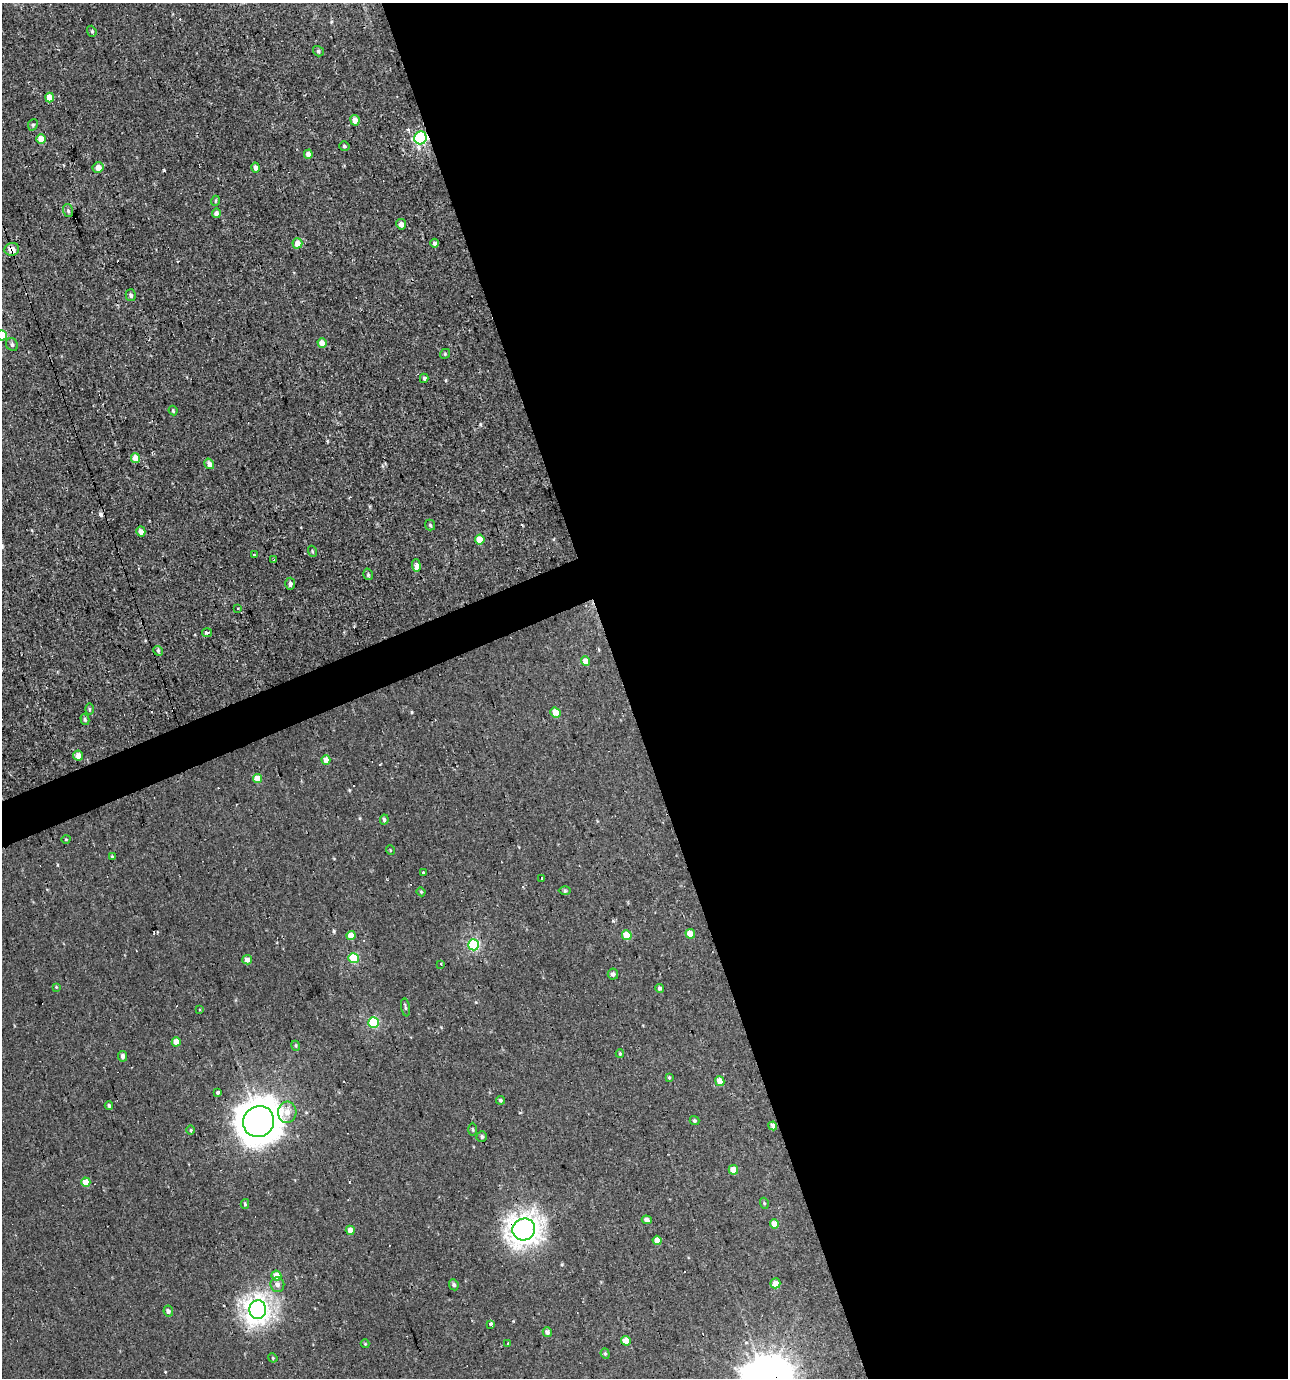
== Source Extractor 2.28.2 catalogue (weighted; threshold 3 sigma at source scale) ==
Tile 8 of 4 x 4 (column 4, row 2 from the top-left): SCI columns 3988-5273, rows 2753-4128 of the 5344 x 5504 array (HDU 1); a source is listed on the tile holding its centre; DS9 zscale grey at full resolution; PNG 1290 x 1380 px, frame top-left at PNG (2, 3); each listed source drawn as its Kron ellipse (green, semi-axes under 4 px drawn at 4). Shown black and unused: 53% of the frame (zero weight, under 2 of 3 exposures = <1% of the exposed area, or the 3 px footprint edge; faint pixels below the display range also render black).
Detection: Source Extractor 2.28.2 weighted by HDU 2 'WHT'; one run over the whole footprint, this tile lists its part. Background 0.00109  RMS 0.0043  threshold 0.0194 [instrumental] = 3 sigma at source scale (4.5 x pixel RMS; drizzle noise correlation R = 1.50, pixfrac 1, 0.0396/0.0396 arcsec/px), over >= 5 px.
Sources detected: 113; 8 cosmic-ray / hot-pixel residue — neither listed nor drawn; the other 105 listed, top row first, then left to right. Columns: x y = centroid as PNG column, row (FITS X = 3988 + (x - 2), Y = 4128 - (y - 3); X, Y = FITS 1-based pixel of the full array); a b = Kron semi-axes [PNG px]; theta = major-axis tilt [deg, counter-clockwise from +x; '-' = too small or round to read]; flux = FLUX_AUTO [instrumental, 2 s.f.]
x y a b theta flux
92 31 6 4 -70 0.64
318 51 6 5 - 0.81
49 97 5 4 - 5.5
355 120 5 4 - 3.4
33 125 6 4 67 0.73
420 138 6 6 - 44
41 139 5 4 - 6.2
344 146 5 4 - 0.75
308 154 4 4 - 2.7
98 167 5 5 - 3.6
255 168 5 4 - 1.8
215 201 5 3 - 0.4
68 211 6 5 - 0.99
216 213 5 4 - 1.9
401 224 5 5 - 2.2
297 243 5 5 - 5
435 243 4 4 - 1.4
12 249 7 6 - 4
131 295 6 5 - 1
2 335 5 5 - 22
322 343 5 4 - 4.4
12 344 7 5 -58 1
445 354 5 4 - 0.55
424 378 5 3 - 0.82
173 410 5 3 - 0.52
135 458 5 4 - 7.2
209 464 5 4 - 2
430 525 5 5 - 0.65
141 531 5 4 - 2.8
480 540 5 4 - 8.8
312 551 5 3 - 0.46
254 555 3 3 - 0.61
274 560 3 3 - 0.91
416 565 6 4 -87 5.1
368 574 6 4 -74 0.69
290 584 6 5 - 1.3
238 609 3 2 - 0.75
207 633 5 3 - 2
158 651 5 4 - 0.77
586 661 5 4 - 4.2
89 709 6 4 89 0.6
555 713 5 5 - 5.1
85 719 6 4 -74 0.77
78 756 5 5 - 2.9
326 760 4 4 - 3.9
258 779 4 4 - 5.8
384 820 5 4 - 0.81
66 839 4 3 - 0.35
390 850 5 3 - 0.35
112 857 4 3 - 0.48
424 873 3 3 - 1.1
542 878 2 2 - 0.52
565 891 6 4 0 0.74
421 892 4 4 - 0.47
690 934 5 4 - 4.8
351 935 4 4 - 4.4
627 935 5 4 - 9.4
474 945 5 5 - 38
353 958 5 5 - 17
247 960 5 4 - 2.7
441 964 3 2 - 0.82
613 974 5 5 - 1.5
56 987 4 4 - 0.37
660 988 4 4 - 0.88
405 1007 9 3 -81 0.68
200 1009 3 3 - 0.54
374 1023 5 5 - 29
176 1042 4 4 - 5.1
296 1046 5 3 - 0.51
620 1054 4 4 - 0.44
123 1056 5 4 - 1.8
669 1077 4 4 - 0.41
720 1081 5 4 - 4.3
218 1093 3 3 - 20
501 1100 4 4 - 0.79
109 1106 4 3 - 0.72
287 1112 11 9 88 4.5
694 1120 5 4 - 0.65
259 1122 16 15 - 820
773 1126 4 4 - 2
472 1129 7 3 -89 0.56
191 1130 5 3 - 0.44
482 1136 5 5 - 0.91
733 1170 5 4 - 4.6
86 1182 4 4 - 6.9
764 1203 5 3 - 0.43
245 1204 5 4 - 0.75
647 1220 5 4 - 1.9
774 1224 4 4 - 4.3
524 1229 11 11 - 290
350 1230 4 4 - 2.6
657 1240 5 4 - 3.8
276 1275 5 4 - 6.4
775 1283 5 5 - 3.7
277 1285 7 7 - 1.7
454 1285 5 4 - 1
258 1310 9 8 - 220
168 1311 5 4 - 1.2
491 1324 4 3 - 1.4
547 1332 5 4 - 1.3
626 1341 5 4 - 6.4
508 1343 3 2 - 0.46
365 1344 4 4 - 0.39
605 1354 5 4 - 0.72
273 1358 5 4 - 0.42
Overlapping masked pixels (flux is a lower limit): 5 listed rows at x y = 420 138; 12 249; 259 1122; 524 1229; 258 1310
Isophote crosses this tile's border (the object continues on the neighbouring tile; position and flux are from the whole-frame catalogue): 1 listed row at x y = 2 335
Unlisted compact peaks at least as high as the median listed source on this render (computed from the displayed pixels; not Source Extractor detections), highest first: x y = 164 170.